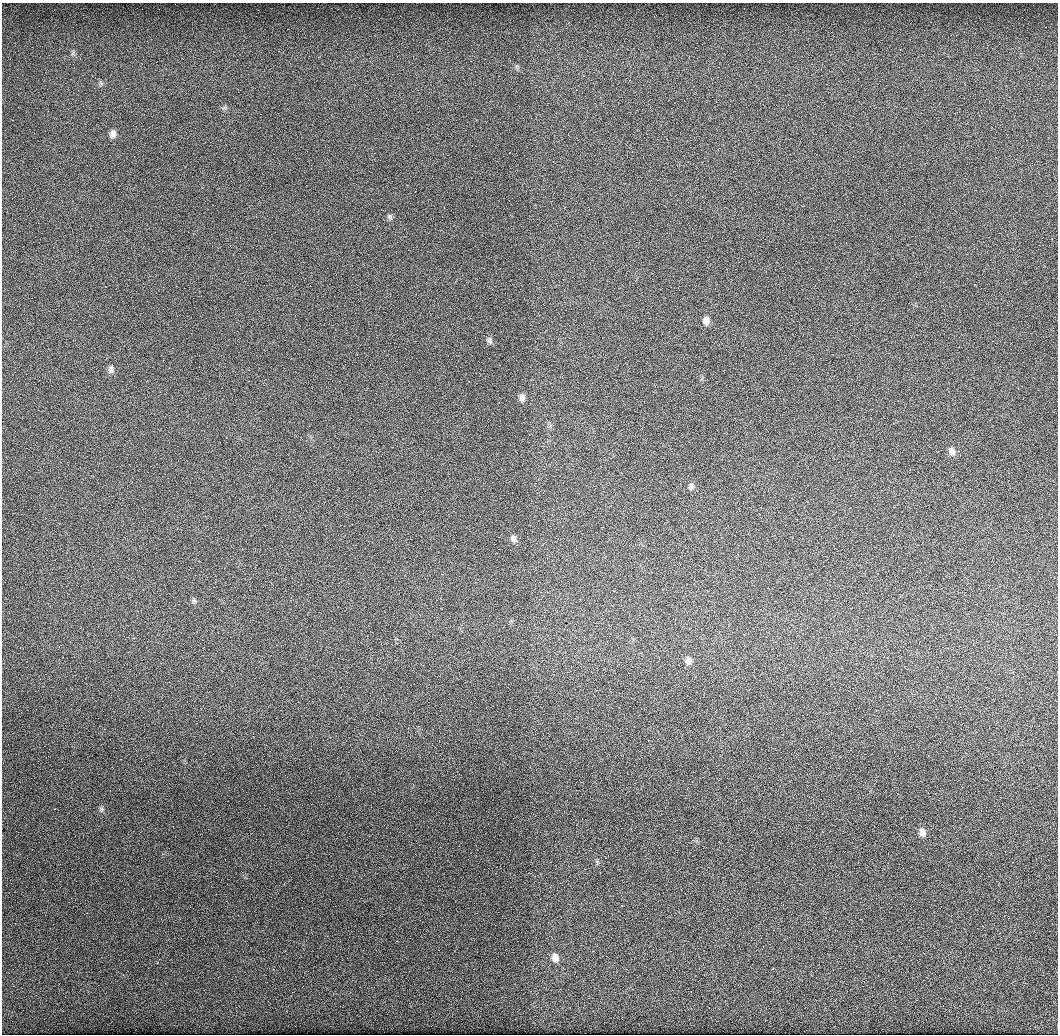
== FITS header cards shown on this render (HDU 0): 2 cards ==
NAXIS1  =                 1056
NAXIS2  =                 1032

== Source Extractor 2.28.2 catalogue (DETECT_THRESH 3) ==
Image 1056 x 1032 px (HDU 0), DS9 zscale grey, 1 PNG px = 1 image px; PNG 1060 x 1036 px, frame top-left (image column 1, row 1032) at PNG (2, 3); no overlay
Background 14100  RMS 1200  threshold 3670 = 3 sigma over >= 5 px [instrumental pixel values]
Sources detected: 14; all 14 listed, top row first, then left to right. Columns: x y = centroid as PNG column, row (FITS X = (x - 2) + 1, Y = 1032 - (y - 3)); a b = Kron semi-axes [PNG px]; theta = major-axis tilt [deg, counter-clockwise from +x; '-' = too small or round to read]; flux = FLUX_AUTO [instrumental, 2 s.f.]
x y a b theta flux
113 134 10 8 85 410000
390 217 8 6 -48 190000
706 320 10 8 88 460000
490 340 8 7 - 230000
111 369 10 7 -83 310000
522 398 10 7 -88 370000
952 451 12 9 -64 470000
691 487 10 7 88 290000
513 539 9 7 -71 320000
194 600 7 6 - 170000
688 660 10 8 -72 400000
101 809 8 4 82 170000
922 832 11 7 -72 440000
555 958 11 8 -74 510000